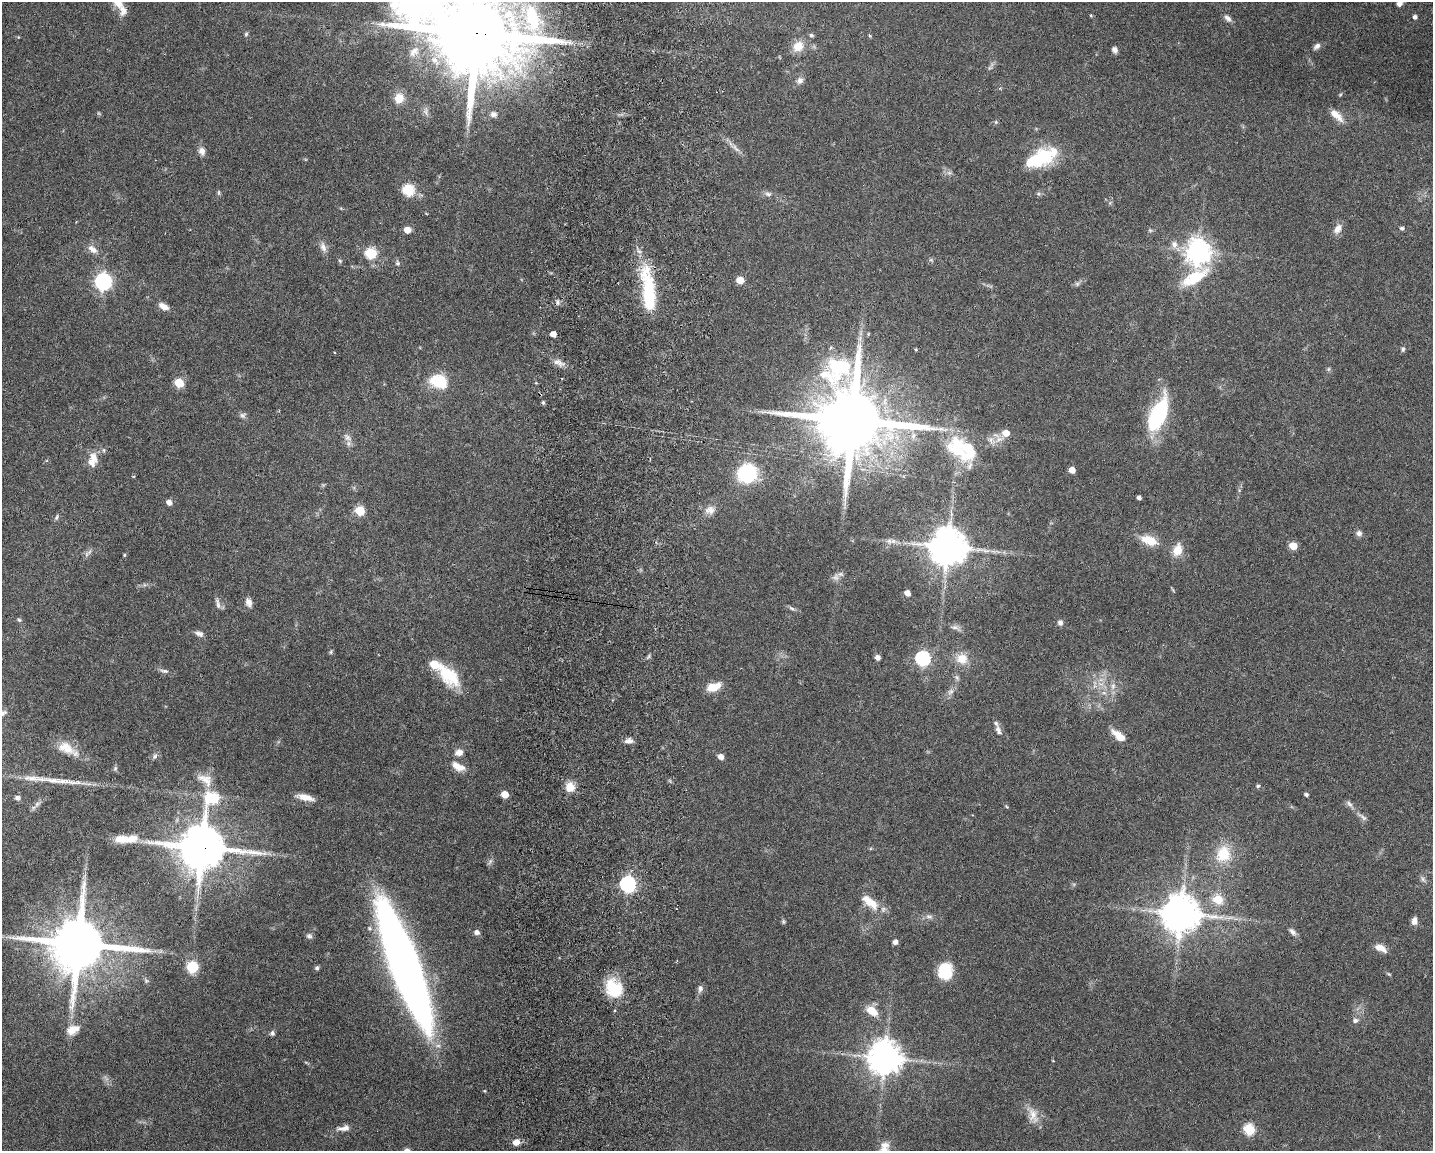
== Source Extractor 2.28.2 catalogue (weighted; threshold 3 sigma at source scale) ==
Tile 8 of 3 x 4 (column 2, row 3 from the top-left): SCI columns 1708-3138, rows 1159-2307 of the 4734 x 4618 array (HDU 1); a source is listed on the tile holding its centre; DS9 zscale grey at full resolution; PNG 1435 x 1153 px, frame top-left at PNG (2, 2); no overlay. Shown black and unused: <1% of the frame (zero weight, under 3 of 6 exposures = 3% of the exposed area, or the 3 px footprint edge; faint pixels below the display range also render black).
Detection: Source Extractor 2.28.2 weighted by HDU 2 'WHT'; one run over the whole footprint, this tile lists its part. Background 0.0872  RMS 0.0032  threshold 0.0131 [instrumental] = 3 sigma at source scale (4.09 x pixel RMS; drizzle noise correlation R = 1.36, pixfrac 0.8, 0.05/0.05 arcsec/px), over >= 5 px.
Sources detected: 167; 2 too faint to see at this stretch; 2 inside a brighter object's white glare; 1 cosmic-ray / hot-pixel residue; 2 long thin detections or spike segments (spike, bleed or trail) — not listed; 5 inside a brighter listed object's ellipse — not listed separately; the other 155 listed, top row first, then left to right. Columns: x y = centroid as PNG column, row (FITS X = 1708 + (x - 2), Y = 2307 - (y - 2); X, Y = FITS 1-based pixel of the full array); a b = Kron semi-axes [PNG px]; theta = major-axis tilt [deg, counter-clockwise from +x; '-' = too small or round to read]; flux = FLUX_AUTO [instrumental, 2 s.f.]
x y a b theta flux
1399 4 7 6 - 1.3
123 10 17 11 -87 2.4
1091 15 4 3 - 0.35
1415 17 4 4 - 1
1228 18 12 6 -46 1.3
476 33 29 20 -8 6000
246 34 5 5 - 0.46
811 35 6 5 - 0.59
870 36 5 4 - 0.3
18 37 4 4 - 0.23
798 46 16 13 46 3.7
1317 46 9 6 41 1.1
1115 50 6 5 - 1.1
800 81 9 8 - 1.3
399 98 13 11 60 3.6
493 114 8 7 - 1.2
1336 115 19 8 -43 3.4
996 122 6 5 - 0.42
735 148 15 6 -46 1.7
202 151 11 8 -80 1.6
1041 158 36 19 28 17
949 173 7 6 - 0.8
408 190 6 6 - 24
219 192 8 4 -90 0.47
768 194 10 6 -2 1
1402 228 6 5 - 0.59
1338 229 15 9 52 2.1
407 230 5 5 - 3.7
1150 230 6 4 -18 0.42
1174 244 11 8 -87 1.7
323 247 13 8 -64 1.7
93 249 15 8 -40 2.2
1198 251 8 8 - 310
371 253 6 6 - 22
340 261 5 4 - 0.37
397 263 7 6 - 0.68
1194 278 44 18 37 13
740 280 5 5 - 6
103 281 7 7 - 89
1077 284 6 6 - 0.63
648 291 60 15 -83 20
163 306 12 7 -29 2.3
553 334 5 4 - 2.4
868 334 5 3 - 0.26
860 339 9 4 82 1.1
830 348 6 4 69 0.38
916 349 4 3 - 0.32
1403 349 7 5 77 0.57
558 362 16 7 -21 2
1328 369 7 4 89 0.45
438 381 22 16 -20 9.4
179 383 6 5 - 12
543 402 5 4 - 0.55
1158 414 36 15 66 28
243 415 9 8 - 0.86
852 420 23 19 -25 4200
1006 433 6 6 - 3.5
913 436 10 7 70 1.4
347 437 14 8 -40 1.7
1000 439 13 7 12 2.4
958 445 39 27 -74 17
93 460 21 11 78 4.1
1072 470 5 4 - 3.1
747 473 11 10 - 41
133 476 4 2 - 0.22
1139 498 4 4 - 0.96
169 502 5 5 - 1.7
710 510 14 11 7 2.5
360 511 6 5 - 15
56 517 8 4 72 0.54
1359 533 7 7 - 1.1
1149 540 23 11 -19 5.4
893 541 9 7 -1 1.3
1293 546 5 5 - 6.1
948 547 10 10 - 920
1178 550 15 10 71 4.2
89 552 9 5 34 0.9
124 555 4 3 - 0.36
836 577 11 9 75 1.6
907 593 5 4 - 2.3
248 602 11 7 -69 1.7
218 603 16 5 -78 1.1
792 608 9 4 -27 0.68
19 620 6 5 - 0.46
1060 623 7 7 - 0.98
955 627 15 6 -22 1.3
199 634 11 6 -24 1.2
331 652 6 4 70 0.43
877 657 5 5 - 1.2
923 658 7 6 - 56
962 659 14 13 - 4.7
164 671 13 5 -7 0.95
448 675 34 17 -49 12
957 677 9 6 -49 0.77
1113 686 10 6 81 1.5
713 687 16 8 19 4.9
1104 693 7 4 -18 0.66
3 713 10 6 30 0.8
999 730 14 7 -65 1.4
1119 736 19 8 -39 3.8
629 741 11 7 5 1.4
66 748 26 14 -26 5.2
459 752 10 8 12 1.8
155 756 8 6 64 0.81
721 757 5 5 - 2
458 766 18 9 -28 3.2
205 779 24 12 -32 3.7
1258 786 5 5 - 0.49
570 787 13 11 -83 3.4
505 794 5 5 - 5.1
1306 794 4 4 - 0.63
305 797 21 7 -13 3.2
18 798 5 4 - 1.2
213 798 10 8 48 20
1349 804 11 6 -52 1
1362 817 15 5 -40 1.2
122 839 20 9 -1 4.4
202 847 14 12 -8 1500
1223 854 22 18 75 9.2
490 861 9 6 63 0.78
1423 879 9 5 -55 0.8
628 884 7 7 - 72
1218 899 9 8 - 6.7
870 902 27 11 -39 5
1181 913 11 11 - 850
929 916 11 6 -10 1
1414 921 9 6 86 1.8
783 922 7 5 -70 0.46
369 928 7 6 - 0.79
477 932 5 5 - 1.3
1292 932 12 6 -44 1.1
309 936 8 7 - 0.89
895 942 4 4 - 1.4
78 944 17 15 -5 2300
1380 948 14 7 -25 2.7
404 964 106 21 -70 270
193 967 12 11 - 7
317 968 5 5 - 0.65
945 971 18 15 90 10
1389 974 5 4 - 0.37
146 981 6 6 - 0.5
614 988 23 17 -59 11
700 988 9 7 80 1.2
615 1011 4 3 - 0.44
872 1011 16 10 -33 4
1355 1020 8 7 - 0.99
72 1030 15 9 23 3.3
272 1033 6 6 - 0.67
885 1058 10 10 - 640
1053 1061 4 2 - 0.18
1033 1115 25 11 -72 3.9
343 1128 18 7 6 1.9
1249 1129 6 6 - 20
516 1142 8 6 32 2.3
884 1149 20 13 75 4.1
Overlapping masked pixels (flux is a lower limit): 3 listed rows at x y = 476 33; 648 291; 202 847
Isophote crosses this tile's border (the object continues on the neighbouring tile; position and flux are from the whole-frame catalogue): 4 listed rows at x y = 1399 4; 476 33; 3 713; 884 1149